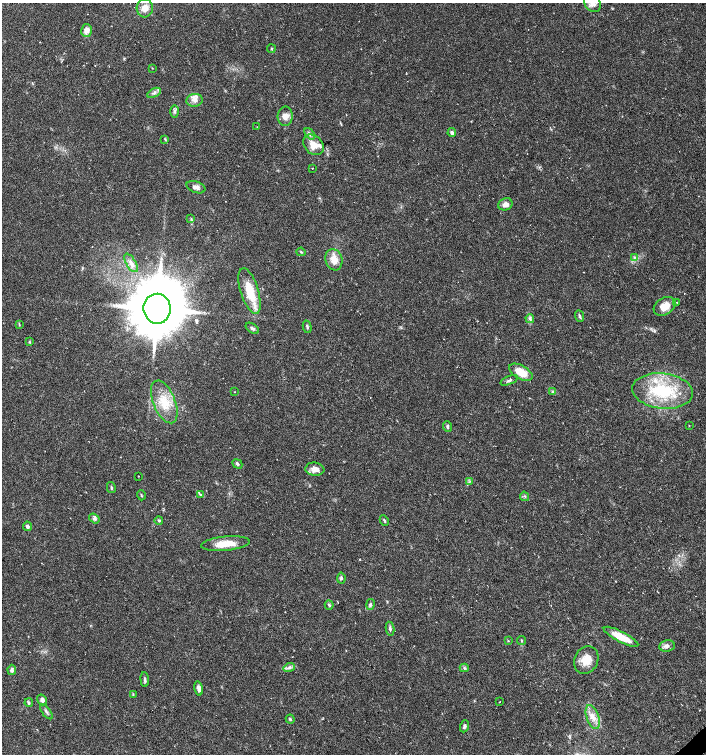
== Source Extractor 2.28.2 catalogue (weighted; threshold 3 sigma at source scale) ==
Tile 6 of 4 x 4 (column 2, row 2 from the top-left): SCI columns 1622-3029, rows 3009-4511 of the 5994 x 6024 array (HDU 1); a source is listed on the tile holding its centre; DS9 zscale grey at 2 x 2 block average (1 PNG px = mean of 2 x 2 image px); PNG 708 x 756 px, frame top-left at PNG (2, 3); each listed source drawn as its Kron ellipse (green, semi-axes under 4 px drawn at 4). Shown black and unused: <1% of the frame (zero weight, under 3 of 6 exposures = <1% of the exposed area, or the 3 px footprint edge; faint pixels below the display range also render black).
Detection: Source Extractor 2.28.2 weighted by HDU 2 'WHT'; one run over the whole footprint, this tile lists its part. Background 0.0356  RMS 0.0031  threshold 0.0128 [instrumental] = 3 sigma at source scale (4.09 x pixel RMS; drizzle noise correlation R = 1.36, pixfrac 0.8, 0.0396/0.0396 arcsec/px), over >= 5 px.
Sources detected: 77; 2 inside a brighter listed object's ellipse — not listed separately; the other 75 listed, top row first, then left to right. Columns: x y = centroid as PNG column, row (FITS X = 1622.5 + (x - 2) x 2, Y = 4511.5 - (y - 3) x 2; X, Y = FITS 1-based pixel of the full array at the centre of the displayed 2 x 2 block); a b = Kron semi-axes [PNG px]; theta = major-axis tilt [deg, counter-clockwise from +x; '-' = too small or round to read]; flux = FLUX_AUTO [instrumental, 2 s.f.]
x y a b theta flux
592 3 9 7 -51 4.1
145 8 9 8 - 6.1
87 30 6 5 - 4.3
271 49 4 3 - 0.61
152 68 3 2 - 0.32
154 93 7 3 29 2
195 100 8 6 8 3.6
175 111 6 4 -90 1.6
285 116 10 7 87 4.6
257 127 2 2 - 0.27
452 133 4 4 - 2.1
310 134 6 3 -50 1.3
165 139 4 2 - 0.65
313 145 11 9 -45 8.3
312 168 2 2 - 0.33
196 187 10 5 -19 2.6
505 204 7 6 - 3.6
191 219 3 2 - 0.56
301 252 4 3 - 0.69
635 257 3 3 - 0.81
334 260 11 8 -73 8.3
131 263 10 5 -59 3.5
250 291 24 9 -73 18
676 302 2 2 - 0.31
665 306 12 8 31 8.3
157 309 15 13 -83 4700
579 316 6 3 -68 1.1
530 319 4 3 - 1.3
19 324 3 2 - 0.48
307 327 6 3 -77 0.95
252 328 7 4 -34 1.6
29 342 4 2 - 0.59
521 372 13 6 -29 12
509 380 9 3 23 1.6
663 391 30 17 -6 41
234 392 2 2 - 0.31
552 392 4 3 - 0.84
164 402 23 11 -68 15
689 425 2 2 - 0.28
447 426 5 3 - 1.1
237 464 5 3 - 1.2
315 469 9 6 -6 5.3
138 476 2 2 - 0.29
470 481 4 2 - 0.7
111 488 5 2 - 0.88
200 494 3 2 - 0.57
141 495 5 2 - 0.58
525 496 5 2 - 0.74
94 518 5 4 - 1.9
159 520 4 3 - 0.85
384 520 5 3 - 0.92
27 526 5 3 - 1.6
225 544 24 7 5 11
341 578 5 4 - 1.1
370 604 5 4 - 1.3
329 605 4 3 - 0.99
390 629 7 3 -80 1.3
621 637 19 5 -27 13
508 641 3 2 - 0.4
521 641 4 2 - 0.6
667 646 8 5 8 2.5
586 660 14 11 63 9.6
289 668 6 4 16 1.8
464 668 4 3 - 1.1
12 670 5 3 - 1.5
145 680 7 3 -86 1.4
199 688 7 4 -77 3.6
133 695 3 2 - 0.5
42 700 5 4 - 2.6
500 701 2 2 - 0.33
29 703 4 3 - 0.89
46 712 9 3 -54 1.5
593 717 12 6 -72 5.9
290 719 4 3 - 0.81
464 726 6 4 70 1.4
Isophote crosses this tile's border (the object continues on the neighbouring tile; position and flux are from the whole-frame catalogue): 1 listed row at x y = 592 3